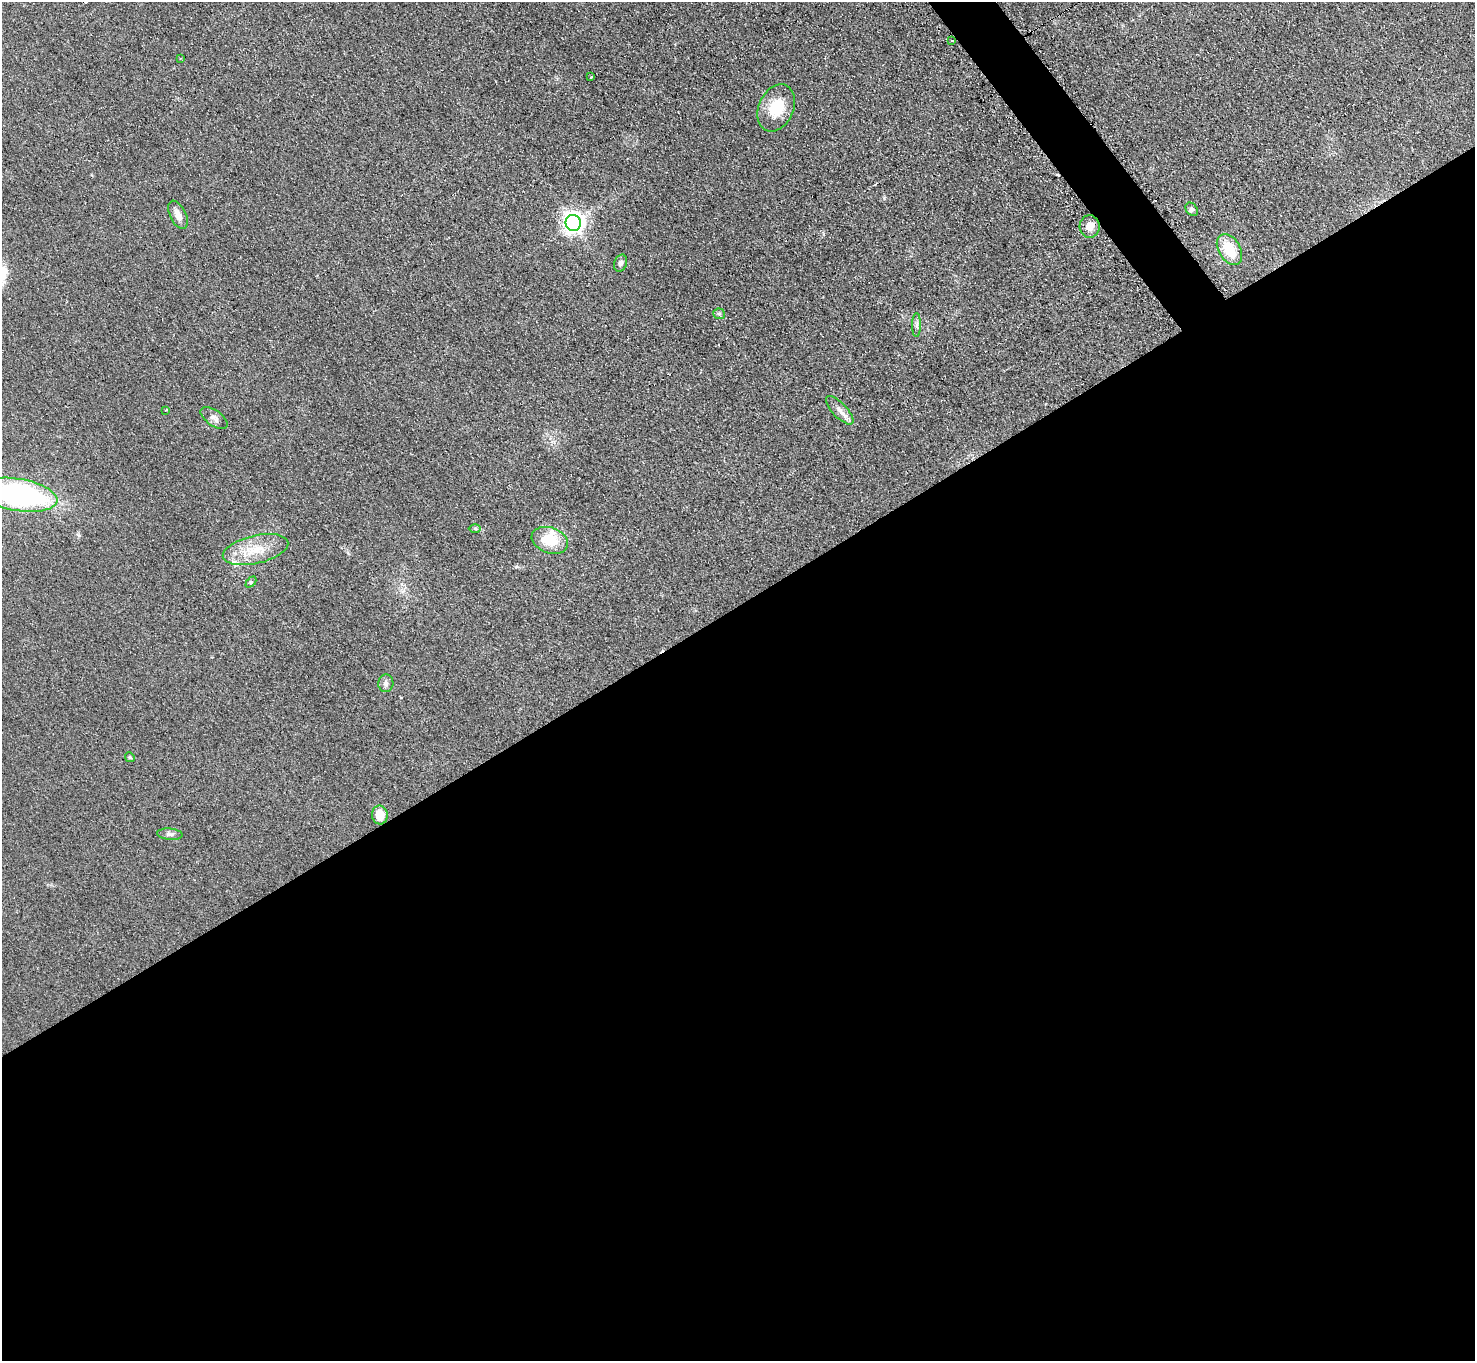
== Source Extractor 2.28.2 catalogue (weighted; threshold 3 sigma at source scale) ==
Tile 15 of 4 x 4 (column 3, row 4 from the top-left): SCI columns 2965-4437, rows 307-1665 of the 5918 x 5903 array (HDU 1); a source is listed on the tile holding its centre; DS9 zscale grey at full resolution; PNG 1477 x 1363 px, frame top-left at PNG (2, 2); each listed source drawn as its Kron ellipse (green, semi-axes under 4 px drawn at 4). Shown black and unused: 57% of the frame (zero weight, under 2 of 3 exposures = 2% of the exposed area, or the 3 px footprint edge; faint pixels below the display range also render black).
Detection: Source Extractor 2.28.2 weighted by HDU 2 'WHT'; one run over the whole footprint, this tile lists its part. Background 0.076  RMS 0.011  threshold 0.0486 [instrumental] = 3 sigma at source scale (4.5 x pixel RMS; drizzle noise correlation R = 1.50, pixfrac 1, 0.05/0.05 arcsec/px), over >= 5 px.
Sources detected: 29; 1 inside a brighter object's white glare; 3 cosmic-ray / hot-pixel residue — neither listed nor drawn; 1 inside a brighter listed object's ellipse — not listed separately; the other 24 listed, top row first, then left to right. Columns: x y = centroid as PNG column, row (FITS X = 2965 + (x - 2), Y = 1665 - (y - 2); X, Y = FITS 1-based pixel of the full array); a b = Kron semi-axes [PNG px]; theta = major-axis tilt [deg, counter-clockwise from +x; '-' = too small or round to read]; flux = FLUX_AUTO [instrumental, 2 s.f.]
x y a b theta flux
952 41 3 3 - 2.3
180 58 3 2 - 0.93
591 77 3 3 - 2.2
776 108 24 17 66 32
1192 209 7 5 -52 2.9
178 215 15 8 -64 7.8
573 223 8 7 - 680
1090 226 11 10 - 8.9
1229 249 17 10 -58 30
620 263 9 6 71 3.4
719 314 6 5 - 1.9
917 325 12 4 89 3
166 410 2 2 - 0.99
840 410 18 7 -46 8
214 418 15 7 -35 5.3
18 495 40 16 -9 270
475 528 6 4 -1 1.7
550 540 19 12 -19 24
256 550 33 14 13 29
251 582 6 4 46 1.5
386 683 9 7 85 3.7
130 757 5 4 - 1.3
380 815 9 8 - 14
170 834 13 5 -5 3.5
Isophote crosses this tile's border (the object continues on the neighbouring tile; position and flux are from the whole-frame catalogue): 1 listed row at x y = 18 495
Unlisted compact peaks at least as high as the median listed source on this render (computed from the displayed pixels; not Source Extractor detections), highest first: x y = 884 198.